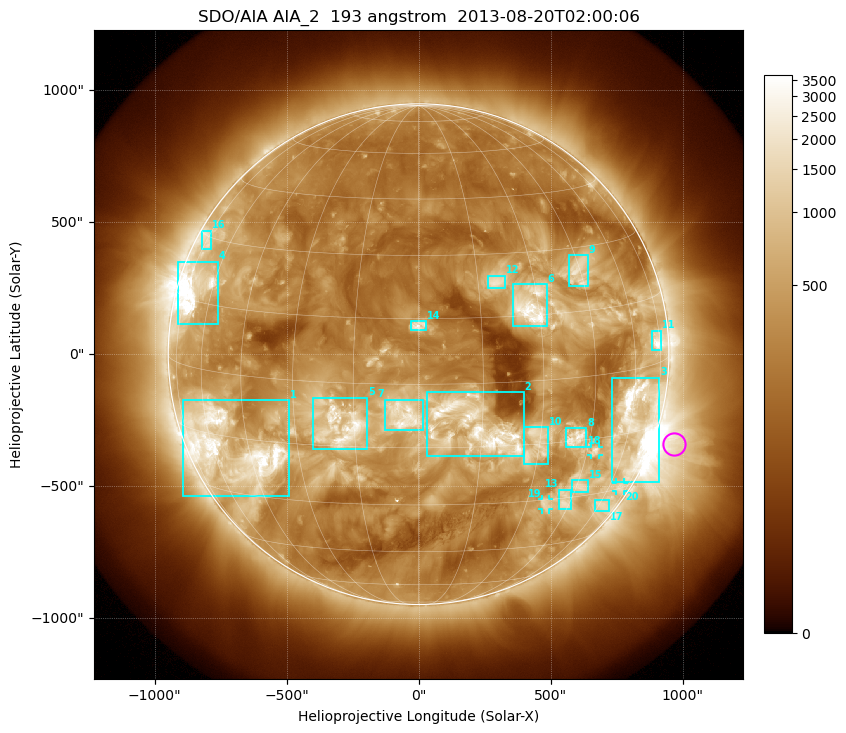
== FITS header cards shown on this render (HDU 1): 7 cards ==
TELESCOP= 'SDO/AIA'
INSTRUME= 'AIA_2'
WAVELNTH=                  193
WAVEUNIT= 'angstrom'
DATE-OBS= '2013-08-20T02:00:06.84'
CTYPE1  = 'HPLN-TAN'
CTYPE2  = 'HPLT-TAN'

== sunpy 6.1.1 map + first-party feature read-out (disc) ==
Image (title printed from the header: SDO/AIA AIA_2  193 angstrom  2013-08-20T02:00:06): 1024 x 1024 px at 2.4 arcsec/px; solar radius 948 arcsec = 395 px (full disc in frame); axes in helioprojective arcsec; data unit not stated in the header (colour bar unlabelled)
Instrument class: DISC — disc imager (sunpy class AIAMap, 193 A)
Bright regions (active regions / flare kernels): reference = the median radial profile (limb darkening/brightening removed); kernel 9 px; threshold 5 sigma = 863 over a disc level ~305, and >= 1.15x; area >= 12 px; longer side >= 9 px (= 22 arcsec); searched inside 0.97 R_sun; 24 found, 20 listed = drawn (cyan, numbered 1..; 3 of them under ~33 arcsec drawn as corner ticks so the feature stays visible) (cap 20 boxes per figure: the strongest are kept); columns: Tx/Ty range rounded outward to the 5 arcsec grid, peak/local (2 s.f.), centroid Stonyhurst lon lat
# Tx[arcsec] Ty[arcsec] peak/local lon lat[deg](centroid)
1 -895..-490 -540..-175 12 -51 -18
2 30..400 -385..-145 10 +13 -10
3 730..915 -485..-85 14 +62 -12
4 -915..-760 115..350 14 -69 +17
5 -400..-195 -360..-165 9.2 -18 -10
6 355..485 105..265 11 +28 +17
7 -130..20 -285..-170 11 -3 -7
8 555..635 -355..-280 10 +40 -14
9 570..640 260..375 7.3 +45 +24
10 400..490 -415..-275 4.6 +29 -15
11 880..920 15..90 9.1 +73 +5
12 265..330 250..300 5.9 +20 +23
13 530..575 -585..-510 5.9 +43 -31
14 -30..30 90..125 6.5 +0 +13
15 580..640 -520..-475 5.6 +46 -27
16 -820..-785 395..470 4.5 -74 +29
17 670..720 -595..-555 4.2 +62 -34
18 650..685 -385..-350 6.9 +48 -18
19 465..495 -590..-550 5.6 +36 -31
20 745..780 -520..-485 3.7 +67 -29
Off-limb structures (1.02-1.3 R_sun): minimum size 162 px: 3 found; the strongest spans PA ~220..285 deg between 1.02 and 1.3 R_sun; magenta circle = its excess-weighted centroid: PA ~250 deg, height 1.08 R_sun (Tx ~965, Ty ~-340 arcsec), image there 4.9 x the reference